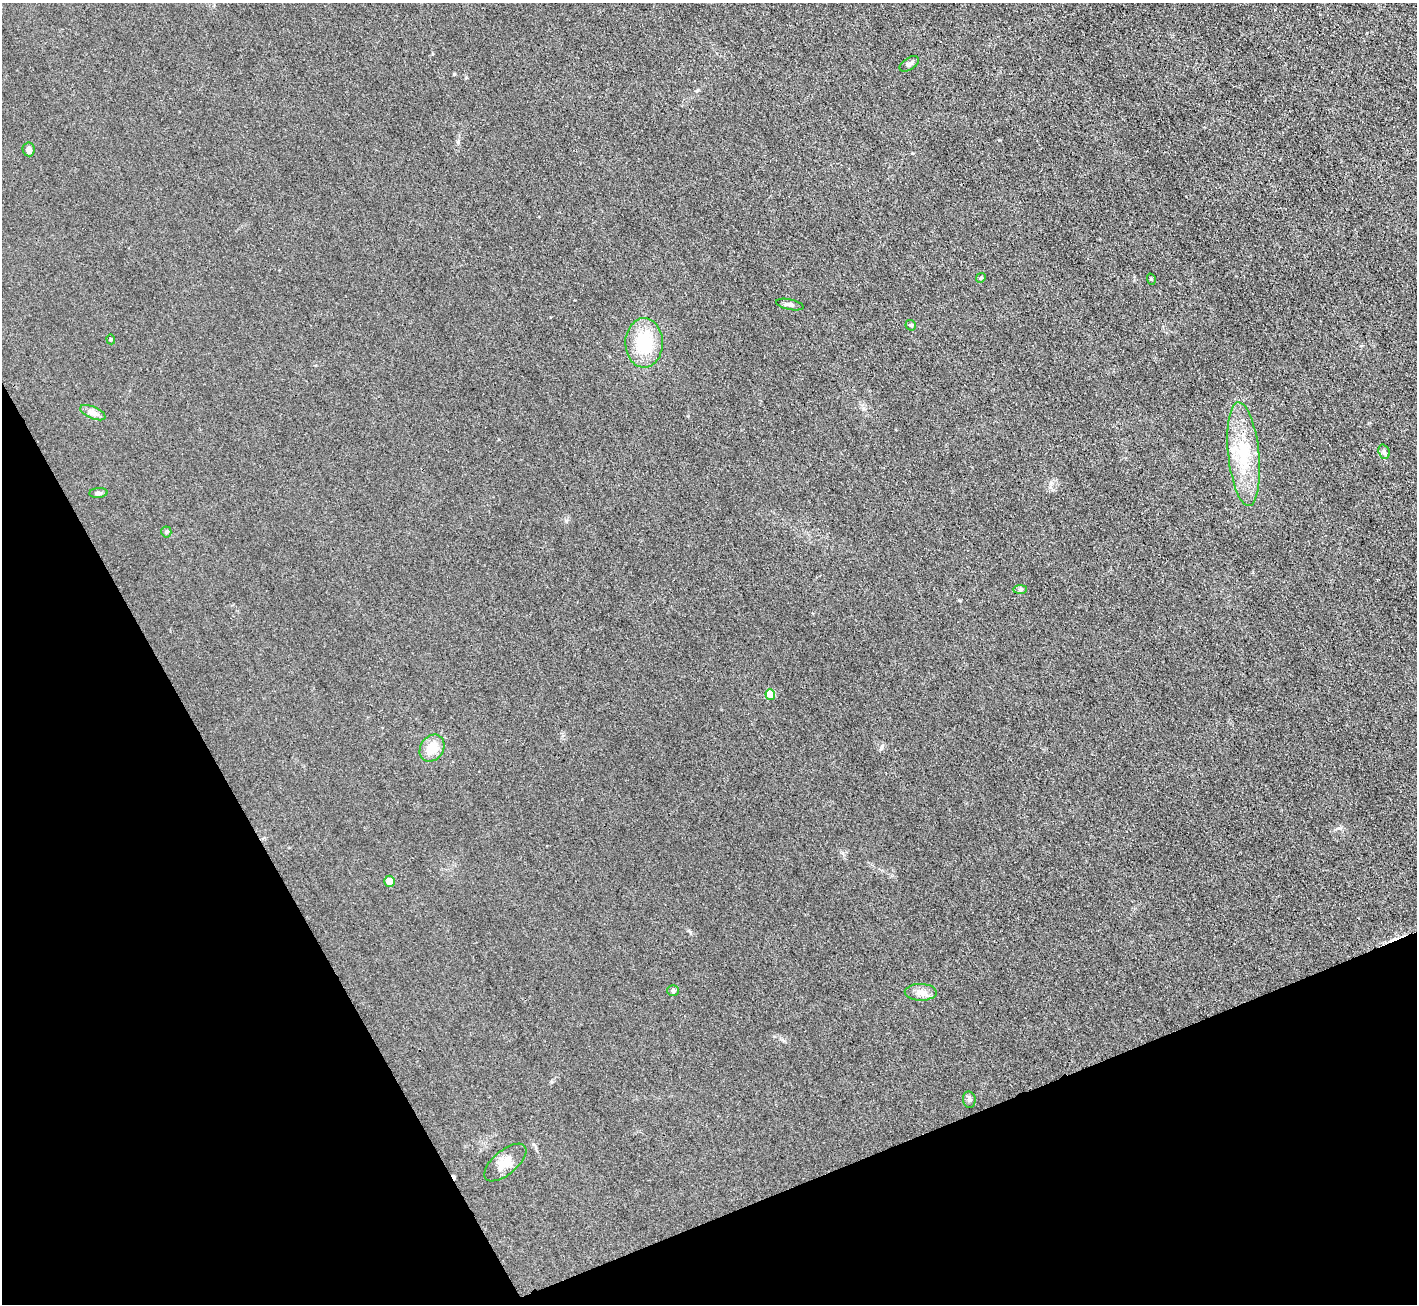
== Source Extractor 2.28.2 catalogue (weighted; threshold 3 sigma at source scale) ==
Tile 14 of 4 x 4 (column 2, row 4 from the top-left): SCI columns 1416-2830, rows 289-1590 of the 5662 x 5651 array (HDU 1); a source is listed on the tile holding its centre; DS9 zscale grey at full resolution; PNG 1419 x 1306 px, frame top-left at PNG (2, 3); each listed source drawn as its Kron ellipse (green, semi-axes under 4 px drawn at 4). Shown black and unused: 22% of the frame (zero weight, under 3 of 4 exposures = <1% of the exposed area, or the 3 px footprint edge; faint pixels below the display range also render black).
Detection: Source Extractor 2.28.2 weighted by HDU 2 'WHT'; one run over the whole footprint, this tile lists its part. Background 0.0197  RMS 0.005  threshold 0.0225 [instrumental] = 3 sigma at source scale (4.5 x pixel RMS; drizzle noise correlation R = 1.50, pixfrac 1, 0.05/0.05 arcsec/px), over >= 5 px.
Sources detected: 24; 2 cosmic-ray / hot-pixel residue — neither listed nor drawn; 1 inside a brighter listed object's ellipse — not listed separately; the other 21 listed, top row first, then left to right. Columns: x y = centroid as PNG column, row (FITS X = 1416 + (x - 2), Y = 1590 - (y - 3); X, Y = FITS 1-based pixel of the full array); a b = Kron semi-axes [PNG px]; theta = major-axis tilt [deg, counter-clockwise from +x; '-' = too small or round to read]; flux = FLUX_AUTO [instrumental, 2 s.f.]
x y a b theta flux
909 64 11 6 32 1.5
29 149 7 6 - 1.8
981 278 5 4 - 0.69
1151 279 6 3 -72 0.45
790 304 14 5 -11 1.5
911 325 6 5 - 0.67
111 339 5 4 - 0.56
644 343 25 18 -90 23
93 413 13 6 -23 2.2
1384 452 7 5 -70 1
1244 454 52 15 -84 24
98 493 9 5 5 1.2
166 532 5 5 - 0.68
1020 589 7 4 1 0.85
770 694 5 5 - 12
432 748 14 11 56 7.9
389 881 5 5 - 4
673 991 6 5 - 1.1
921 992 16 8 -1 3.7
969 1099 8 6 -82 1.2
505 1163 25 12 40 7.1
Unlisted compact peaks at least as high as the median listed source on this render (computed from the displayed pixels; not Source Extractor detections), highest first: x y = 454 74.